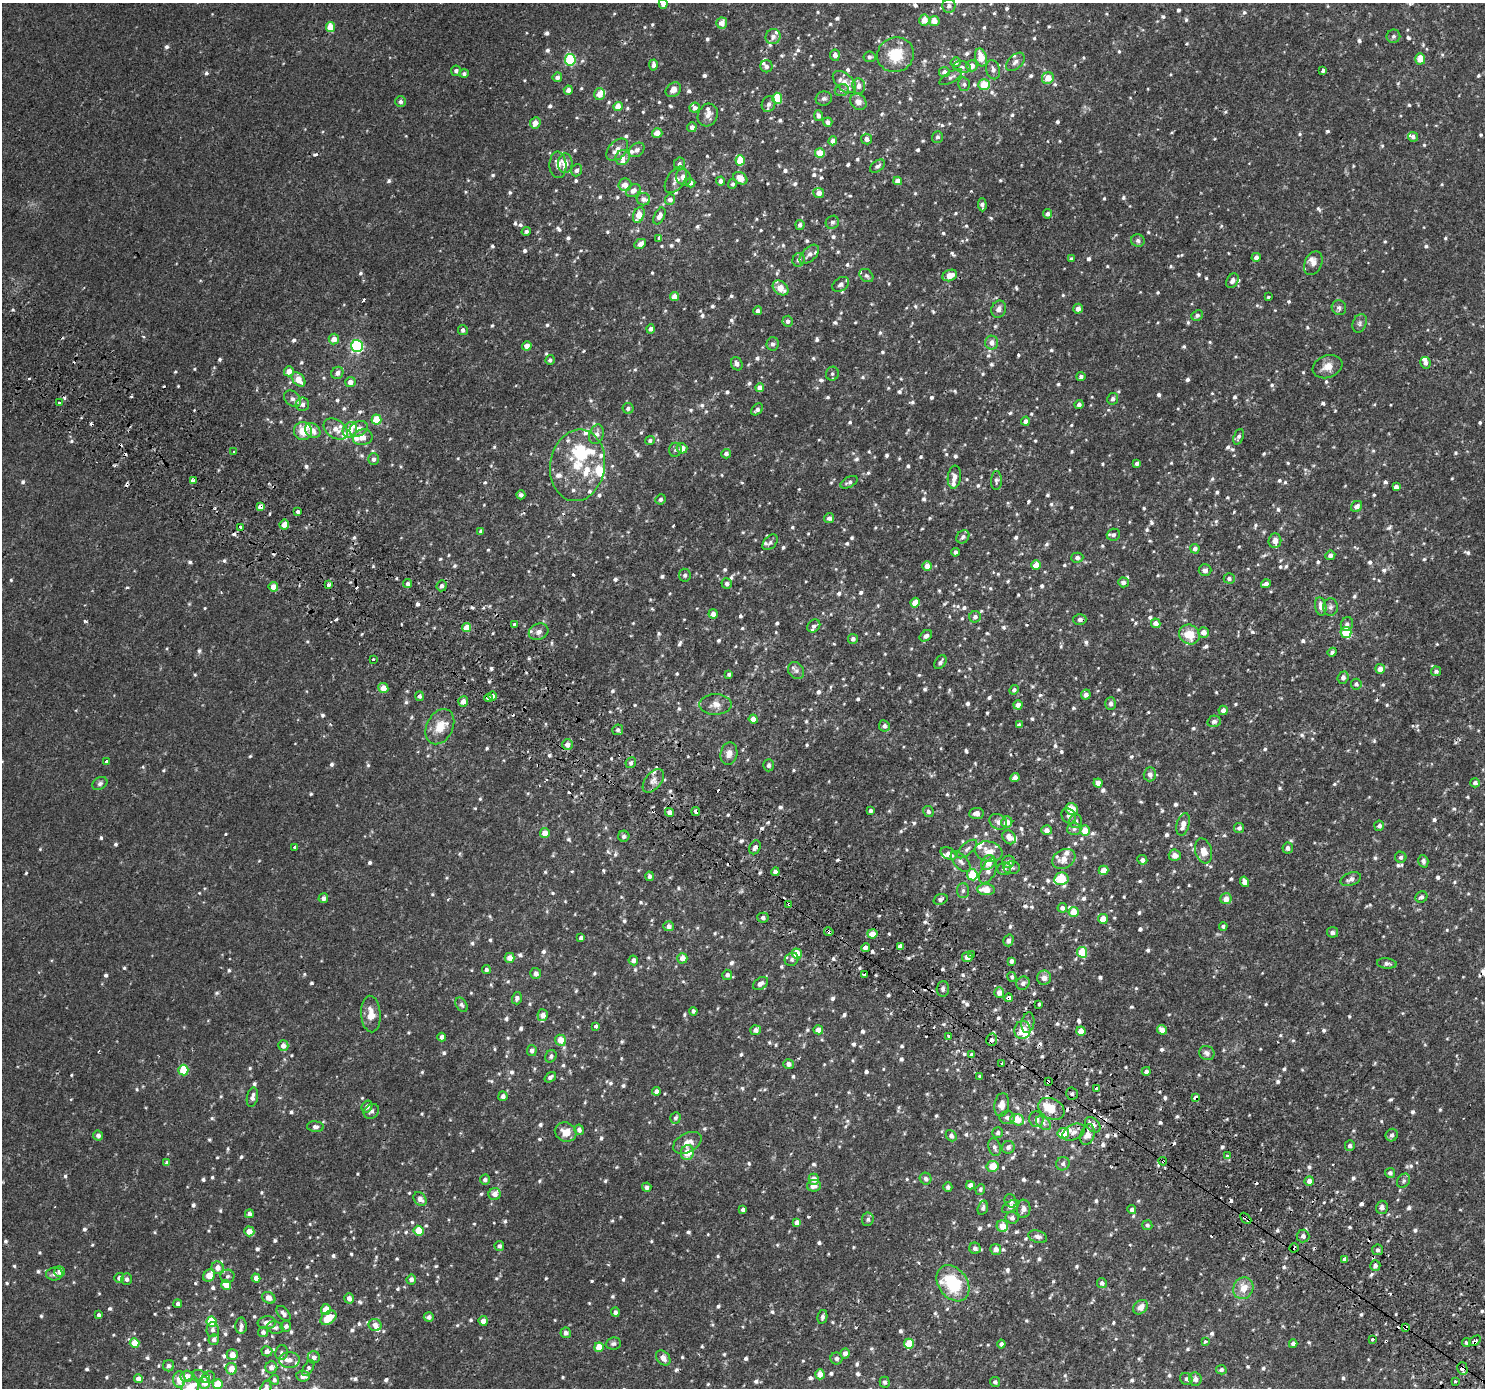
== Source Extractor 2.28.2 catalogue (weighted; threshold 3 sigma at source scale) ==
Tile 6 of 4 x 4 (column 2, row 2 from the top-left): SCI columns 1547-3029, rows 3013-4398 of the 6045 x 6093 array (HDU 1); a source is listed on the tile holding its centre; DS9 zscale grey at full resolution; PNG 1487 x 1390 px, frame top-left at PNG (2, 3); each listed source drawn as its Kron ellipse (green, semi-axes under 4 px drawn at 4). Shown black and unused: <1% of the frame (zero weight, under 2 of 3 exposures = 3% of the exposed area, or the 3 px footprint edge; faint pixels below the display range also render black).
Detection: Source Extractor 2.28.2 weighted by HDU 2 'WHT'; one run over the whole footprint, this tile lists its part. Background 0.00285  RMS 0.0031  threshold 0.0138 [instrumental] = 3 sigma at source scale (4.5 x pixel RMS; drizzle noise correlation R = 1.50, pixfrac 1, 0.0396/0.0396 arcsec/px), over >= 5 px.
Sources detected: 1371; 46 cosmic-ray / hot-pixel residue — neither listed nor drawn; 50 inside a brighter listed object's ellipse — not listed separately; of the other 1275, all 500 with FLUX_AUTO >= 0.699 (the completeness limit of this list) listed and drawn (775 fainter detections not listed), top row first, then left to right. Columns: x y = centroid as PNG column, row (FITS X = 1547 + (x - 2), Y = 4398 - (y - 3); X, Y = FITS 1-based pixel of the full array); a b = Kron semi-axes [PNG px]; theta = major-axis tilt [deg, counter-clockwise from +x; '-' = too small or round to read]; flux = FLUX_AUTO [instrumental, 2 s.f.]
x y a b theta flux
663 4 5 4 - 1.7
949 6 7 6 - 0.92
924 20 5 5 - 3.3
934 21 5 5 - 2.9
722 23 5 5 - 2.3
330 27 5 4 - 4.6
1393 36 7 6 - 0.81
773 37 8 7 - 1.4
835 55 5 5 - 1.3
896 55 18 17 - 8.2
869 57 6 5 - 0.74
981 57 9 6 -73 4.4
1420 59 5 5 - 3.4
570 60 6 5 - 17
956 62 5 5 - 1.2
1015 62 11 7 44 1.4
653 65 5 4 - 1.3
767 66 6 6 - 0.95
972 66 5 5 - 2.2
962 67 9 5 -10 0.75
993 70 10 7 -76 1.3
1323 70 4 3 - 4.6
456 71 5 5 - 0.9
944 72 5 5 - 1.3
464 74 5 4 - 0.75
557 77 5 4 - 1.1
951 77 13 5 31 0.89
1048 78 6 5 - 3.9
844 82 14 8 -43 2.6
964 84 7 5 -75 0.78
984 85 6 5 - 6.5
859 86 8 6 -85 1.5
568 90 4 4 - 1.4
673 90 8 6 43 2.1
842 90 7 6 - 0.8
599 94 6 5 - 2.8
777 98 6 5 - 10
824 99 8 7 - 0.8
400 102 5 5 - 0.97
858 102 9 7 -44 1.9
769 104 8 6 71 1.2
618 107 4 4 - 3.4
695 108 5 5 - 0.92
708 115 11 9 66 1.8
818 116 5 4 - 1
828 122 4 4 - 1.2
535 123 6 5 - 2
692 127 5 4 - 1.2
657 133 5 5 - 2.5
937 137 6 5 - 0.8
1413 137 5 4 - 0.94
866 139 5 5 - 1.3
833 141 4 4 - 1.8
617 150 13 8 46 2.6
637 150 8 6 39 1.1
820 153 5 4 - 4.2
623 158 8 7 - 1.2
740 160 5 4 - 6.2
565 163 10 7 87 3.3
679 164 6 5 - 0.92
558 165 13 8 -88 2.1
878 166 8 5 37 0.91
577 170 6 5 - 0.97
683 177 8 7 - 1.9
740 178 7 5 -34 3.3
676 180 15 8 56 1.9
721 181 4 4 - 1.4
898 181 4 4 - 2
690 183 5 4 - 1.5
733 184 5 4 - 0.72
625 185 6 6 - 2.1
633 191 8 6 32 1.7
819 193 5 5 - 1.5
643 199 7 6 - 1.1
670 199 5 5 - 1.5
982 205 6 4 -87 0.96
1048 214 5 4 - 0.96
639 215 8 5 69 3.9
659 216 9 5 63 1.6
832 222 7 6 - 0.75
800 225 5 4 - 0.94
526 231 5 4 - 0.71
659 238 3 3 - 1.3
1138 241 7 6 - 0.75
640 244 6 5 - 1.4
809 254 12 6 44 1.5
1256 257 4 4 - 1.2
1072 259 4 4 - 0.96
799 260 7 6 - 0.95
1313 263 12 8 65 1.5
866 275 7 6 - 0.71
950 275 7 5 21 3
1232 281 8 5 60 1
841 284 9 6 35 1.1
781 288 9 6 -40 3.4
675 297 4 4 - 2.5
1268 297 3 3 - 0.79
1339 308 7 7 - 0.9
999 309 9 7 65 1.4
1078 309 5 4 - 1.5
758 311 4 4 - 1.1
1197 315 6 5 - 0.87
788 321 5 5 - 0.98
1360 323 9 6 67 0.9
650 329 4 4 - 1
463 330 5 5 - 0.94
334 339 5 5 - 2.2
992 343 7 6 - 1.7
772 344 6 6 - 0.9
357 346 6 6 - 32
527 346 5 4 - 1.8
550 360 5 4 - 0.77
1425 363 6 5 - 1.1
737 364 7 5 -61 1.1
1327 367 15 11 21 2.8
289 371 5 5 - 2.2
337 373 6 5 - 1.4
832 374 7 6 - 0.74
1081 376 4 4 - 0.8
299 379 8 5 -48 3.7
350 382 5 5 - 1.7
760 388 4 4 - 2.3
292 399 9 7 -42 1.3
1113 399 6 5 - 0.85
59 403 3 3 - 1.4
302 404 7 6 - 1.2
1079 404 4 4 - 0.99
628 408 5 5 - 0.84
757 409 7 5 44 0.88
376 419 5 5 - 6.4
1025 421 4 4 - 1
336 429 13 9 -33 2.8
359 429 9 7 31 1.9
350 430 8 6 56 2.9
303 431 9 9 - 4.8
313 431 8 6 -38 2.4
596 434 10 7 70 1.3
363 437 10 8 10 2.1
1239 437 8 4 69 0.77
650 440 5 4 - 0.73
682 448 5 5 - 2.8
675 450 7 6 - 0.7
234 452 3 3 - 1.3
726 454 5 4 - 1.1
373 459 6 5 - 1
1137 463 4 3 - 0.88
577 465 36 27 81 14
954 477 11 6 83 1.5
193 480 4 3 - 4.9
996 480 9 5 87 0.73
849 482 9 5 26 0.88
1396 487 4 4 - 1.1
521 495 4 4 - 0.93
660 499 5 5 - 0.79
1356 506 6 5 - 1.3
260 507 4 4 - 1.7
298 512 4 3 - 2.9
829 518 5 5 - 0.99
284 525 5 5 - 2.7
241 527 3 3 - 1.8
481 531 4 4 - 0.78
1113 535 7 6 - 0.85
963 537 7 6 - 0.98
1275 541 7 6 - 1.7
770 542 9 6 47 0.75
1195 549 5 4 - 1
956 552 4 4 - 0.8
1330 555 5 4 - 1.1
1077 558 6 5 - 0.93
1036 565 5 4 - 3.3
927 566 5 4 - 2.4
1205 570 6 6 - 1.1
685 575 6 6 - 0.77
1229 578 5 5 - 0.88
1123 582 5 5 - 0.95
329 584 4 3 - 2.4
408 584 4 4 - 0.92
727 584 5 5 - 0.79
1266 584 5 4 - 1
442 586 5 5 - 1
273 587 5 5 - 3.2
915 603 5 4 - 2.9
1321 606 9 5 -80 1.8
1330 607 8 7 - 0.93
713 614 5 4 - 1.5
975 617 6 5 - 0.96
1080 619 6 5 - 0.94
1156 623 5 4 - 1.9
1347 624 7 6 - 0.82
514 625 3 3 - 0.9
814 626 7 5 45 0.82
467 627 4 4 - 4.2
539 632 10 8 26 1.5
1204 632 5 5 - 1.9
1346 632 5 5 - 10
1189 634 11 9 -36 5.9
926 636 7 5 36 1.1
853 639 5 5 - 0.97
1332 652 4 4 - 0.79
373 659 3 3 - 0.85
940 662 8 5 52 0.8
1380 669 5 5 - 2.7
796 671 9 7 -55 1.1
1436 671 5 5 - 0.8
729 674 4 3 - 0.75
1343 678 6 5 - 1.1
1356 684 5 5 - 0.85
383 688 5 5 - 2.8
1014 690 5 4 - 0.77
1086 694 5 5 - 1.2
420 696 5 4 - 0.84
493 696 4 4 - 1.1
489 698 4 3 - 2.9
463 702 5 5 - 1.8
715 704 16 10 1 2.3
1111 704 6 5 - 0.9
1018 705 5 4 - 1.9
1223 710 5 4 - 1.6
753 719 4 4 - 1.9
1214 721 7 5 14 0.95
1019 725 4 4 - 0.77
884 726 6 5 - 0.95
440 727 19 13 63 4.8
618 730 5 5 - 0.77
567 744 5 5 - 1.6
729 754 11 8 78 1.8
107 761 4 3 - 3
631 763 5 5 - 0.83
768 765 6 5 - 0.88
1150 774 7 6 - 1.4
1015 778 5 4 - 1.6
653 781 14 8 51 1.9
1098 783 4 4 - 2.3
1475 783 5 5 - 0.89
100 784 8 6 33 0.75
1072 809 6 5 - 3.6
871 810 4 3 - 0.73
696 811 4 3 - 2.1
928 811 5 5 - 0.88
669 812 4 4 - 1.5
976 813 7 5 5 1.6
1069 816 8 6 -49 0.98
1076 821 7 6 - 0.84
998 822 9 7 -30 1.3
1007 822 5 5 - 2.7
1183 824 11 6 74 2.3
1379 826 5 5 - 0.93
1239 828 5 5 - 0.91
1074 829 7 6 - 0.75
1047 830 5 5 - 1.5
1085 831 5 5 - 3.6
545 833 5 5 - 2.4
624 836 5 5 - 0.93
1009 837 7 6 - 2
295 847 3 3 - 0.87
755 847 7 5 62 1.2
1288 848 5 5 - 1.1
967 849 12 5 42 1.1
1203 851 13 8 -73 2.9
989 852 14 10 -15 3.9
949 854 8 5 -29 2
1175 855 6 5 - 1.8
1401 857 6 5 - 0.76
1064 859 12 9 31 2.8
1142 860 5 4 - 1.2
961 861 13 6 -48 1.4
1423 861 6 5 - 0.83
988 862 8 6 47 3.7
1008 862 6 6 - 1.7
1012 868 8 6 -1 0.72
1004 869 7 6 - 1.1
1104 870 5 4 - 3.6
988 871 13 7 63 1.8
775 872 4 4 - 1.2
972 875 6 5 - 8.5
649 876 5 4 - 0.95
1061 879 7 6 - 13
1351 879 10 6 20 1.4
1244 882 5 4 - 1.8
986 890 9 5 -4 4.7
963 891 7 6 - 0.71
1421 897 6 5 - 0.82
323 898 5 5 - 0.95
940 899 7 5 19 0.77
1226 899 5 5 - 2
789 904 3 3 - 2.4
1062 908 5 4 - 1.1
1074 912 5 5 - 4.6
763 918 5 5 - 1.1
1103 919 5 5 - 3.5
669 926 5 5 - 1.4
1223 926 4 4 - 0.8
829 932 5 3 - 3.6
1332 932 5 5 - 0.97
872 934 5 4 - 2.8
581 938 4 3 - 0.81
1008 940 6 5 - 1.1
900 946 4 3 - 12
865 948 4 4 - 1.2
1082 952 5 5 - 9.6
797 954 5 5 - 6.5
971 955 4 3 - 2.2
967 957 5 5 - 2.1
510 958 5 5 - 2.8
682 958 5 5 - 2.4
792 959 7 6 - 0.81
633 960 5 4 - 1.3
1011 961 4 4 - 0.87
1387 963 10 5 -6 0.97
486 969 4 4 - 0.71
536 973 5 5 - 1.1
727 975 5 5 - 0.86
865 975 3 3 - 4
1012 977 5 4 - 0.71
1044 978 7 7 - 1.8
1023 983 7 6 - 1.1
760 984 8 5 35 1.3
943 989 8 6 85 0.85
999 993 5 5 - 1.9
517 998 6 5 - 0.89
1008 998 4 3 - 5.6
1039 1004 4 3 - 1.9
462 1005 8 5 -57 0.76
693 1011 4 4 - 0.86
371 1014 18 10 -86 3.5
543 1015 6 5 - 2.1
1028 1023 10 6 81 1.4
596 1026 3 3 - 1.3
756 1030 5 5 - 1.2
818 1030 5 4 - 2.1
1022 1030 9 8 - 5.4
1162 1030 5 4 - 2
1081 1031 4 4 - 3.9
949 1036 3 3 - 0.74
442 1037 4 4 - 1
561 1040 6 5 - 4.4
992 1040 6 5 - 1.1
283 1046 5 5 - 2
532 1050 5 5 - 1.1
1207 1053 8 7 - 1
971 1055 4 3 - 7.6
551 1056 6 5 - 0.73
1002 1063 3 3 - 1
788 1064 5 5 - 1.2
183 1070 5 5 - 8.5
1146 1071 4 4 - 1.2
979 1076 3 3 - 0.72
550 1077 6 4 36 0.87
1048 1082 4 3 - 1.6
1097 1088 4 4 - 1.1
656 1091 4 4 - 1.2
1072 1094 6 6 - 0.76
503 1096 5 4 - 1.3
252 1097 10 5 78 1.5
1195 1098 4 3 - 1.5
1002 1105 12 7 82 2.1
367 1107 6 5 - 1.1
1051 1109 14 10 -29 5
371 1111 8 7 - 1.1
675 1118 6 5 - 0.8
1007 1118 8 6 -5 1
1036 1119 8 7 - 1.4
1017 1120 7 5 -24 4.8
1043 1123 8 5 -38 1
1093 1125 9 6 -45 1.9
315 1127 8 5 -4 0.92
579 1130 5 5 - 1.2
566 1132 11 9 -21 3.4
1074 1132 12 7 27 1.6
998 1133 5 5 - 0.82
1063 1133 6 5 - 5.8
98 1135 5 5 - 1.1
1087 1135 11 7 74 2.7
1392 1135 6 6 - 0.95
951 1136 6 5 - 0.81
687 1143 15 9 27 3
1350 1146 5 5 - 0.84
995 1147 9 6 -72 0.91
1008 1147 6 6 - 1.1
687 1153 7 6 - 4.5
1227 1156 3 3 - 0.95
1163 1161 4 3 - 5.8
167 1163 4 4 - 1.1
1063 1164 7 6 - 0.76
992 1166 6 5 - 4.2
1390 1173 5 5 - 0.75
814 1179 5 5 - 2.2
926 1179 6 5 - 1
485 1180 5 5 - 0.86
1309 1181 5 4 - 1.4
1404 1181 7 6 - 0.75
970 1185 4 4 - 1.2
814 1186 7 6 - 2.2
647 1187 5 4 - 0.96
948 1187 5 4 - 0.86
980 1189 5 4 - 0.71
495 1194 6 6 - 1.6
420 1199 7 5 -48 1.5
1011 1201 7 6 - 0.83
1010 1206 9 5 30 1.3
1382 1207 7 6 - 1.1
983 1208 7 5 73 0.71
1023 1209 9 7 86 1.4
743 1210 4 4 - 0.88
1132 1210 4 4 - 1.1
249 1214 4 4 - 1
1012 1218 6 6 - 0.97
1246 1218 6 3 -45 2.9
868 1219 7 6 - 0.73
797 1223 4 4 - 2.2
1147 1225 5 5 - 0.7
1002 1226 6 5 - 3.8
249 1231 5 5 - 2.7
418 1231 5 5 - 6.9
1303 1236 6 6 - 1.1
1038 1237 10 6 -17 1.2
499 1246 5 5 - 0.74
975 1248 6 5 - 1.2
1294 1248 5 3 - 0.71
996 1249 5 5 - 1.6
1377 1250 5 5 - 0.76
1345 1259 4 4 - 1.1
1375 1266 5 5 - 0.97
218 1268 6 6 - 1.8
60 1272 5 5 - 1.9
54 1274 8 6 5 1.3
209 1275 6 5 - 3
227 1276 7 6 - 0.81
119 1278 5 5 - 1.1
256 1278 4 4 - 1.5
127 1279 6 5 - 0.95
411 1279 5 5 - 1.2
953 1283 20 14 -54 15
1102 1283 5 5 - 0.92
226 1285 5 5 - 3.7
1243 1288 11 9 63 3.8
269 1298 7 5 -28 1.9
349 1298 5 5 - 1.6
178 1304 4 4 - 0.77
1141 1307 8 6 45 2.1
326 1310 5 5 - 4.2
615 1312 4 4 - 1
284 1313 9 5 -49 1
99 1315 4 4 - 0.85
429 1317 5 5 - 1
822 1317 7 5 79 0.84
328 1318 9 6 36 5.4
483 1321 5 4 - 1.5
212 1322 5 5 - 9.8
267 1323 9 6 6 1.5
375 1325 6 6 - 1.7
241 1326 8 5 -90 1.1
286 1326 5 5 - 0.91
1406 1327 4 3 - 4.4
275 1328 8 6 -12 0.8
213 1330 7 6 - 0.93
263 1332 5 5 - 0.9
566 1333 5 5 - 1.2
1373 1339 3 3 - 2.1
214 1340 5 5 - 0.97
1475 1341 7 4 35 1.1
1205 1342 3 3 - 1.4
1466 1342 4 3 - 0.73
134 1343 5 4 - 5
613 1343 7 6 - 0.78
909 1344 5 5 - 5.8
1001 1344 4 4 - 0.83
1293 1344 4 4 - 1
599 1347 5 4 - 4.6
267 1351 5 5 - 1.2
282 1352 7 6 - 0.83
845 1353 5 4 - 1.5
232 1355 5 5 - 2.4
314 1357 6 6 - 1.1
663 1358 8 6 -47 1.9
836 1358 6 6 - 0.81
289 1360 10 8 -1 1.7
168 1366 6 5 - 0.85
271 1367 6 6 - 1.7
308 1368 9 4 56 0.76
1462 1368 6 5 - 2.5
231 1369 6 5 - 3.2
1221 1370 5 4 - 0.75
820 1374 5 4 - 2.5
187 1376 6 5 - 2.3
202 1376 9 5 -31 0.79
303 1376 7 5 -9 1.5
208 1377 7 5 23 0.85
138 1379 4 4 - 2.3
179 1379 8 6 87 3.3
1186 1379 6 6 - 0.84
1195 1379 7 6 - 1.1
274 1380 5 4 - 0.7
1455 1381 3 3 - 0.86
885 1382 5 5 - 0.76
995 1382 5 4 - 0.77
204 1383 6 5 - 3
218 1384 5 5 - 6.2
190 1387 9 8 - 8
266 1388 7 5 71 0.98
Overlapping masked pixels (flux is a lower limit): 20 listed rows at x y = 260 507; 493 696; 489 698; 696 811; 789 904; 829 932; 900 946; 1008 998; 992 1040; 1048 1082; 1195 1098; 1051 1109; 1087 1135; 1163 1161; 1246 1218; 1294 1248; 1375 1266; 1406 1327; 1475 1341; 1462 1368
Isophote crosses this tile's border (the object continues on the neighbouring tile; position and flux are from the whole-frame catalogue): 3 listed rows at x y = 663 4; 190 1387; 266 1388